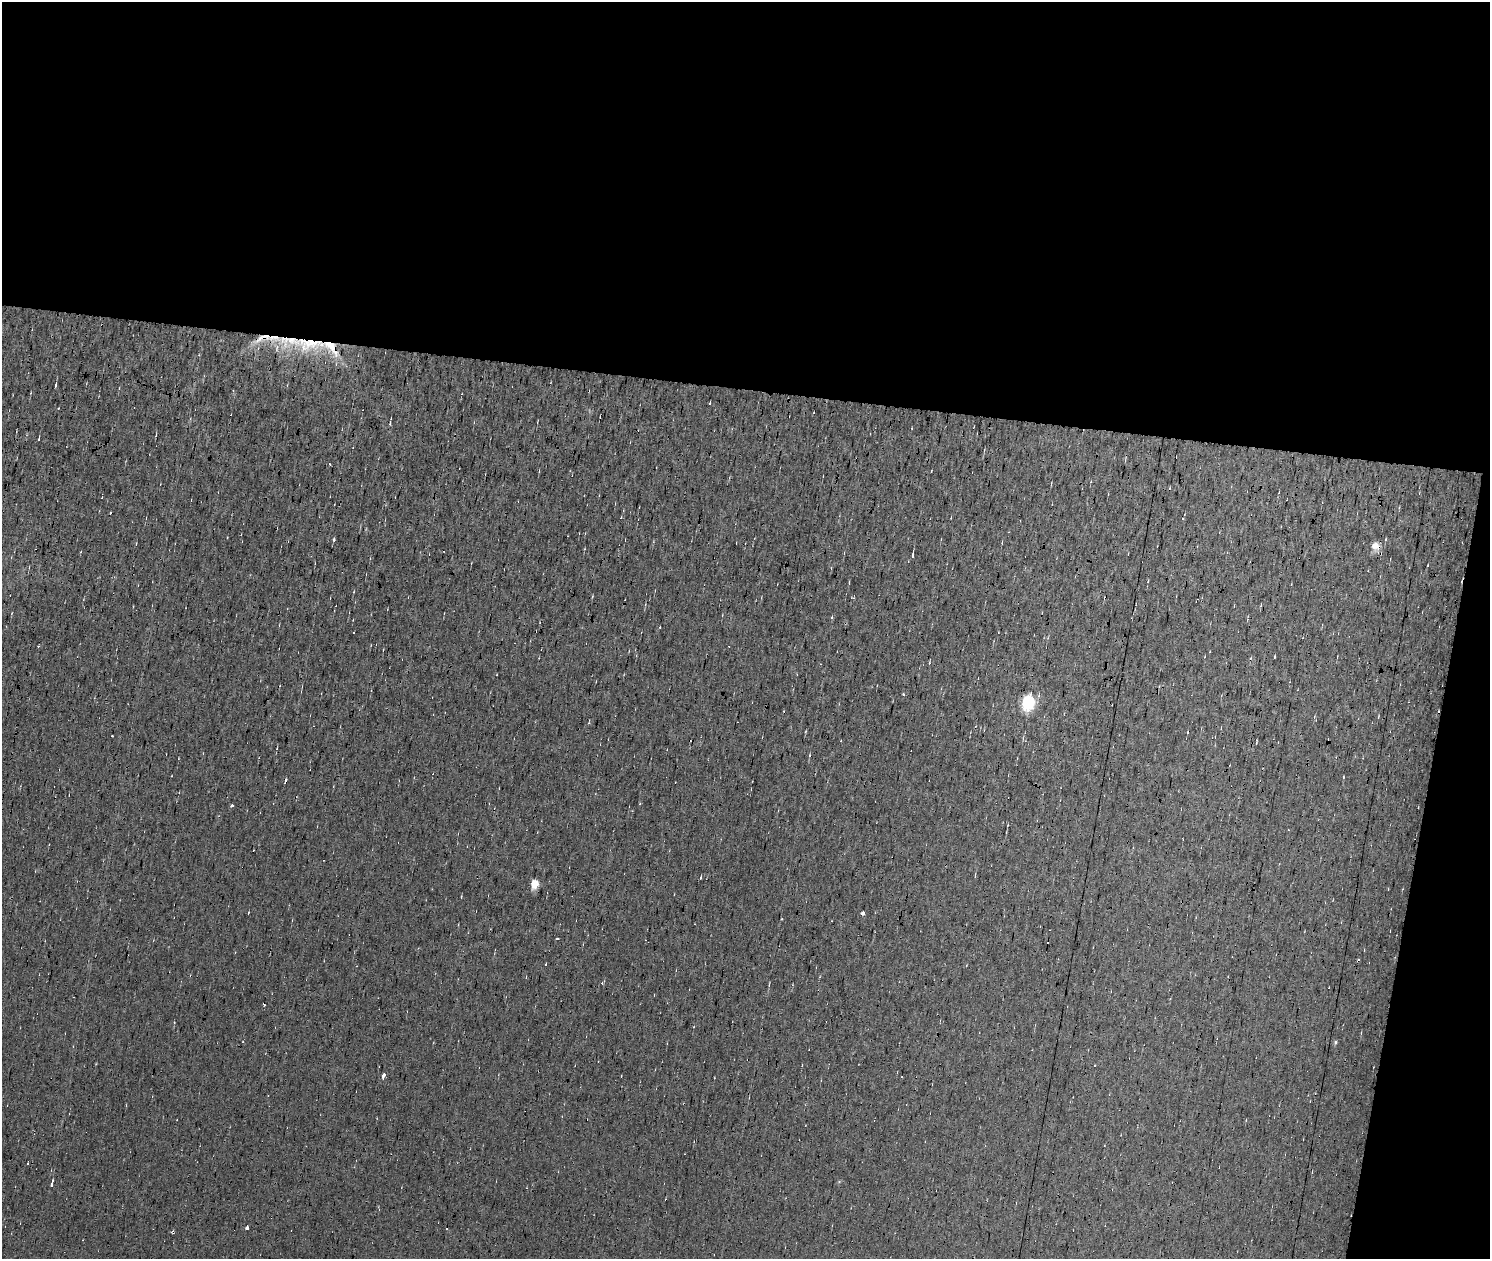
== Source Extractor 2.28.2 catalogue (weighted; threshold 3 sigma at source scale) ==
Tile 3 of 3 x 2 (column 3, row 1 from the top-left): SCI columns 2976-4463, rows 1479-2735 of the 4463 x 2985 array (HDU 1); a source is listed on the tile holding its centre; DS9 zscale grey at full resolution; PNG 1492 x 1261 px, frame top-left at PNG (2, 2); no overlay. Shown black and unused: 34% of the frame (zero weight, under 7 of 13 exposures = <1% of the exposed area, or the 3 px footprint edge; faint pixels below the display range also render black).
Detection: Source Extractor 2.28.2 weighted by HDU 2 'WHT'; one run over the whole footprint, this tile lists its part. Background 0.0132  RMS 0.0057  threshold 0.0234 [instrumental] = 3 sigma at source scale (4.09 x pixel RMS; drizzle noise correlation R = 1.36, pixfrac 0.8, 0.0396/0.0396 arcsec/px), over >= 5 px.
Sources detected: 77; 31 cosmic-ray / hot-pixel residue — not listed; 4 inside a brighter listed object's ellipse — not listed separately; the other 42 listed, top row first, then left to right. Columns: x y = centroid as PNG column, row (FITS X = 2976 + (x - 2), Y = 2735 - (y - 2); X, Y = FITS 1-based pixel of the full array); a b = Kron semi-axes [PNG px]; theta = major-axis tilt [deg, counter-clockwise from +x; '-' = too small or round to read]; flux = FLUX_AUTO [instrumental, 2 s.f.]
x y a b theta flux
310 344 74 20 3 50
55 386 4 2 - 1.4
709 403 4 3 - 0.65
58 408 3 2 - 0.49
39 439 4 2 - 0.82
984 450 5 2 - 0.52
330 464 3 2 - 0.48
931 471 4 3 - 0.47
1051 483 4 2 - 0.44
1386 539 4 3 - 0.37
333 540 3 3 - 3
1375 546 12 11 - 4
913 556 5 3 - 5.9
849 583 4 2 - 0.5
1234 606 3 2 - 0.33
832 617 4 4 - 0.59
660 627 3 2 - 0.56
1274 657 3 2 - 0.51
929 663 4 4 - 0.62
1028 703 7 6 - 97
841 741 3 2 - 0.38
285 782 5 2 - 1.9
640 804 3 3 - 0.46
232 805 3 3 - 1.5
975 875 4 2 - 0.78
701 878 5 2 - 0.45
534 884 6 5 - 15
674 894 2 2 - 0.39
461 897 3 3 - 0.47
248 913 3 2 - 0.46
863 913 4 3 - 6.5
557 939 3 2 - 0.69
1048 943 3 3 - 1.1
1364 950 3 2 - 0.42
546 965 3 3 - 0.86
526 977 3 3 - 0.44
602 983 4 3 - 0.56
1336 1042 7 3 71 0.73
1095 1065 2 2 - 0.42
383 1077 3 3 - 230
51 1185 5 3 - 1.9
247 1228 4 3 - 3.9
Overlapping masked pixels (flux is a lower limit): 3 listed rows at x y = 310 344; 1375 546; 285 782